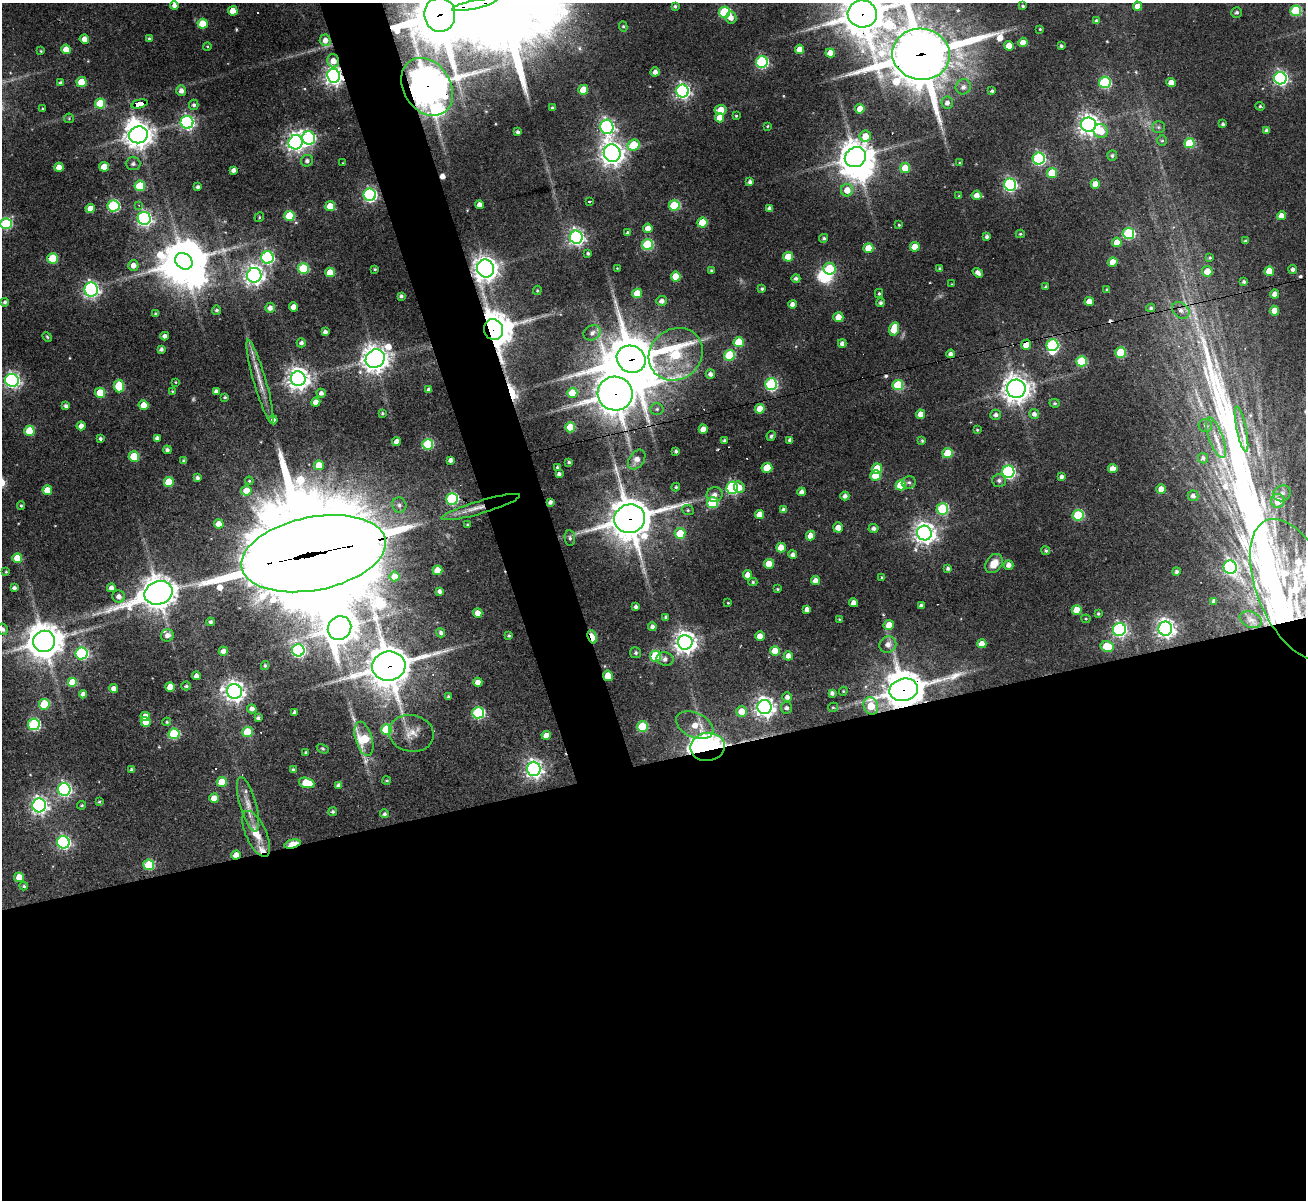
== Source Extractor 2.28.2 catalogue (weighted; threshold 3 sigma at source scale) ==
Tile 15 of 4 x 4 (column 3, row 4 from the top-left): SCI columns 2609-3912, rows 264-1461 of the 5216 x 5200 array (HDU 1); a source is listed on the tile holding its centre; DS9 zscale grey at full resolution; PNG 1308 x 1202 px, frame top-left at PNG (2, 3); each listed source drawn as its Kron ellipse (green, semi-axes under 4 px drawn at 4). Shown black and unused: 40% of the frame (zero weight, under 3 of 4 exposures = <1% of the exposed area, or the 3 px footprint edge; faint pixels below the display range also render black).
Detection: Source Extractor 2.28.2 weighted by HDU 2 'WHT'; one run over the whole footprint, this tile lists its part. Background 0.0707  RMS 0.0062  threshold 0.0277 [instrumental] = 3 sigma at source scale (4.5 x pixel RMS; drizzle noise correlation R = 1.50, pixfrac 1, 0.05/0.05 arcsec/px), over >= 5 px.
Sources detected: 444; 1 too faint to see at this stretch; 14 inside a brighter object's white glare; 9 cosmic-ray / hot-pixel residue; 4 long thin detections or spike segments (spike, bleed or trail) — neither listed nor drawn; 4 inside a brighter listed object's ellipse — not listed separately; the other 412 listed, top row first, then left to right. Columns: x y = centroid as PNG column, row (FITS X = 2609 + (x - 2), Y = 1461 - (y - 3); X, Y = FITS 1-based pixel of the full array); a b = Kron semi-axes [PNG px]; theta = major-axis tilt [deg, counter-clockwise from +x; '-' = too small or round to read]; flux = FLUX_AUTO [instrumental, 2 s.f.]
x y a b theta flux
174 5 4 4 - 2.9
474 5 23 3 12 1100
675 6 4 3 - 1
1023 6 3 3 - 0.92
1137 6 4 4 - 6
233 11 5 4 - 9.5
1296 11 5 5 - 46
725 12 5 5 - 59
1236 12 5 5 - 1.5
862 14 14 13 - 2000
440 15 17 15 -83 3400
731 18 6 5 - 3.9
1097 21 4 4 - 2
202 24 5 5 - 17
623 26 5 4 - 0.86
1040 29 3 2 - 0.56
149 38 4 3 - 0.84
84 39 4 4 - 6
325 40 6 5 - 4.4
1023 42 4 4 - 7.4
207 46 4 3 - 0.55
1009 46 5 4 - 9.4
1061 46 3 3 - 1.3
66 49 5 4 - 7.1
800 49 4 4 - 7.3
41 51 3 3 - 0.59
830 53 4 4 - 7.4
921 54 29 25 -8 4200
333 61 7 5 -74 5.7
762 62 6 6 - 96
655 72 4 4 - 3.3
334 76 7 6 - 330
1280 78 6 6 - 170
81 82 5 5 - 18
1105 82 5 5 - 67
1171 82 4 4 - 6.3
60 83 4 4 - 1.7
427 87 31 23 -58 2200
963 87 8 7 - 3.2
583 90 5 5 - 15
181 91 5 5 - 3.6
682 91 6 6 - 200
992 91 3 3 - 1.1
947 103 6 6 - 3
100 104 5 5 - 26
139 104 8 4 13 89
194 105 5 5 - 1.7
1260 106 5 4 - 0.87
552 108 3 3 - 0.84
43 109 3 2 - 0.8
860 109 5 4 - 9.3
720 110 6 5 - 9.4
736 116 3 3 - 0.56
69 118 5 5 - 0.72
720 118 4 4 - 7.2
187 122 6 6 - 140
1223 124 3 3 - 1.5
1088 125 8 7 - 440
767 126 3 3 - 0.56
607 127 7 6 - 190
1158 127 6 5 - 1.4
1267 130 4 4 - 2
1101 131 7 7 - 12
518 132 4 3 - 1.6
138 135 9 8 - 670
865 136 5 5 - 10
309 138 7 6 - 110
1162 141 5 5 - 1
296 142 7 7 - 310
1190 143 5 5 - 31
634 145 6 5 - 25
612 153 9 8 - 520
1112 156 5 5 - 1.4
855 157 11 9 30 1000
1039 159 6 6 - 120
307 161 6 5 - 1.9
343 163 2 2 - 0.4
960 163 4 3 - 0.85
133 164 7 6 - 1.8
59 167 4 4 - 6.4
104 167 5 5 - 11
905 168 5 5 - 17
233 170 4 4 - 2.4
1052 173 5 5 - 22
750 182 4 4 - 2.1
1095 184 5 4 - 8.5
1010 185 6 6 - 140
140 186 5 5 - 25
198 187 3 3 - 1.7
847 190 6 6 - 8
370 195 6 6 - 140
977 195 5 4 - 4.9
959 196 4 4 - 0.6
589 202 3 3 - 2.1
139 205 4 3 - 0.51
479 205 4 4 - 4
674 205 5 5 - 44
113 206 6 5 - 80
330 206 5 5 - 10
90 208 4 4 - 5.9
770 209 4 4 - 2.8
289 216 5 5 - 30
1281 216 4 4 - 6.3
259 217 5 4 - 0.76
144 218 6 6 - 190
702 223 5 5 - 25
6 224 5 5 - 64
899 225 3 3 - 0.72
648 228 4 4 - 7
628 233 4 3 - 1.6
1128 233 6 5 - 66
1020 234 4 4 - 0.81
576 237 6 6 - 230
987 237 3 3 - 1.6
824 238 4 4 - 1.2
1245 241 3 3 - 1.2
1117 242 5 4 - 8.1
648 245 5 5 - 59
915 247 5 5 - 12
868 248 5 5 - 13
588 253 3 3 - 1.1
788 257 5 5 - 16
53 258 5 5 - 29
267 258 6 6 - 110
1210 258 3 3 - 0.83
184 261 9 7 -40 1200
1113 262 5 4 - 11
133 265 5 5 - 4.3
486 268 9 8 - 650
617 268 3 3 - 0.4
303 269 5 5 - 40
375 269 3 2 - 0.69
830 269 6 6 - 32
940 269 4 3 - 1.3
1293 269 4 4 - 1.9
711 270 4 3 - 0.87
1207 271 5 5 - 7.9
1269 271 5 4 - 12
330 272 5 5 - 13
978 273 6 4 -35 3.3
254 275 7 7 - 340
676 276 5 5 - 16
796 278 4 4 - 2
1244 282 4 3 - 1.3
952 284 4 2 - 0.4
1046 287 3 3 - 0.89
762 289 4 4 - 1
91 290 7 6 - 210
537 290 5 4 - 0.68
1107 290 4 3 - 0.82
637 293 5 5 - 11
879 294 4 4 - 0.99
1275 294 4 4 - 4.5
401 296 4 4 - 1.6
662 301 5 5 - 3.3
1089 301 5 4 - 9
5 302 4 4 - 1.4
880 303 4 4 - 1.7
792 304 4 4 - 3
294 307 4 4 - 7
270 308 5 5 - 3.6
1151 308 4 4 - 1.2
217 310 5 4 - 1.1
1181 310 10 7 -41 3.9
1274 311 5 5 - 10
156 314 4 4 - 1.2
838 317 5 5 - 7.6
894 329 7 5 75 20
493 330 10 9 - 1500
325 332 4 4 - 2.3
592 333 9 7 31 3.2
165 336 4 4 - 2.9
47 337 5 4 - 0.84
739 342 5 5 - 27
301 343 4 4 - 1.8
842 343 4 4 - 2.4
1026 345 5 5 - 10
1052 345 6 6 - 86
161 349 4 3 - 1.5
1121 352 5 5 - 33
676 354 28 25 37 73
950 354 4 4 - 2.8
730 355 5 5 - 42
375 359 10 9 - 720
631 359 15 13 -29 2800
1082 361 5 5 - 36
710 374 5 4 - 2.6
298 379 7 7 - 530
12 380 7 6 - 190
260 381 43 6 -74 9.7
176 382 3 2 - 0.47
771 384 6 6 - 95
898 385 5 5 - 43
119 386 6 5 - 29
1016 389 9 9 - 680
429 390 4 4 - 2.4
172 391 4 3 - 0.54
216 391 4 4 - 2.2
100 393 5 5 - 19
321 393 4 4 - 2.6
572 393 5 5 - 16
615 394 17 17 - 1900
225 397 4 3 - 0.94
316 402 4 4 - 5.5
1055 403 5 4 - 1.1
144 405 5 5 - 11
66 406 4 4 - 2.1
657 409 7 5 2 1.4
760 409 5 5 - 11
382 413 3 3 - 0.8
920 414 4 4 - 5.9
1034 414 5 5 - 2.6
996 415 5 5 - 2.3
273 420 4 4 - 2.6
81 426 4 4 - 4.8
1205 426 7 6 - 1.7
570 427 5 5 - 27
703 429 4 4 - 6.3
1241 429 23 5 -78 5.1
977 430 4 3 - 0.64
29 431 5 5 - 24
771 436 5 4 - 1.1
157 438 4 4 - 2.6
1216 438 21 7 -69 7.1
100 439 4 3 - 1.4
790 440 4 4 - 1.9
725 441 3 3 - 1.5
922 441 4 3 - 0.95
396 442 4 4 - 4.7
428 444 5 5 - 47
167 450 4 4 - 1.8
676 451 3 3 - 1.1
948 453 5 5 - 24
134 456 5 5 - 25
1203 458 5 5 - 1.6
637 459 11 7 55 4.5
450 460 4 4 - 2.3
184 461 4 3 - 1.5
569 462 3 3 - 0.97
319 465 5 5 - 9.1
557 467 3 3 - 0.8
767 468 5 5 - 17
877 469 5 5 - 22
1113 469 5 4 - 8.1
1008 472 6 6 - 130
559 474 4 4 - 1.8
876 475 5 5 - 19
1062 477 4 3 - 2.6
197 478 4 3 - 1.6
999 480 7 6 - 2.1
249 481 4 4 - 0.66
169 482 5 5 - 20
909 482 7 6 - 1.7
901 485 5 5 - 29
676 487 4 3 - 0.79
739 487 6 5 - 4.9
732 488 6 6 - 100
1161 489 4 4 - 5.5
47 490 5 4 - 10
246 491 5 5 - 10
802 492 4 4 - 3.3
1282 493 9 7 26 3.8
715 495 8 7 - 3.1
845 496 4 4 - 2.5
1193 496 5 5 - 2.4
452 499 6 6 - 83
1278 501 7 7 - 10
550 502 4 4 - 2.1
713 503 5 5 - 52
399 505 7 7 - 2.6
21 506 4 3 - 0.81
481 507 41 6 16 9.7
942 509 6 5 - 62
688 510 6 5 - 1
784 510 4 4 - 2.8
760 515 4 4 - 7.5
1078 515 5 5 - 47
630 519 15 14 - 2000
219 524 5 4 - 7.8
467 525 3 3 - 0.74
838 527 5 5 - 4.7
874 528 5 4 - 2.2
680 533 5 5 - 17
924 533 7 7 - 470
810 536 5 4 - 9.2
570 538 8 5 -81 1.6
781 548 5 5 - 11
1046 551 4 4 - 1.1
314 554 73 36 11 24000
793 555 4 4 - 2.9
17 558 5 5 - 14
994 563 10 7 53 8.4
769 564 5 5 - 11
1009 565 5 4 - 3.8
1230 567 7 6 - 170
948 568 4 4 - 1.7
437 570 5 5 - 13
6 572 4 3 - 0.78
1176 572 4 4 - 1.5
748 575 5 4 - 5.7
395 576 5 5 - 9.6
882 578 4 3 - 0.73
815 581 4 4 - 5.6
753 582 4 4 - 0.91
14 588 4 4 - 2
111 588 4 4 - 3.1
777 589 3 3 - 0.77
1295 590 75 37 -67 110
440 591 4 4 - 2.3
158 593 14 11 21 980
119 597 6 6 - 3.4
1214 601 4 4 - 2.3
728 603 3 2 - 0.51
853 603 4 4 - 4.1
921 606 4 3 - 2
636 607 3 3 - 1.6
807 609 4 4 - 3
1077 610 5 5 - 11
478 613 4 4 - 6.8
1098 614 4 3 - 1
666 617 4 3 - 1.2
839 619 3 3 - 0.42
1086 619 4 4 - 0.68
1251 620 11 8 -22 3.2
210 622 4 4 - 1.7
889 625 5 5 - 7.4
652 627 4 4 - 2.1
340 628 12 11 - 950
3 629 6 5 - 1.7
1165 629 7 7 - 340
1119 630 6 6 - 160
441 633 5 4 - 1.8
167 635 6 6 - 3.2
509 635 4 4 - 0.95
760 636 4 4 - 5.9
592 637 7 3 -71 28
44 641 11 10 - 1400
685 642 7 7 - 510
888 644 9 8 - 4
982 644 5 4 - 6.4
1107 646 7 5 -11 26
298 650 6 6 - 120
223 651 4 4 - 4
775 651 5 5 - 13
82 653 6 6 - 90
636 653 5 5 - 1.4
655 656 5 5 - 48
788 656 4 4 - 4.9
665 659 8 6 -12 2.6
265 666 4 4 - 0.92
389 666 17 14 8 2000
196 676 4 4 - 3.4
608 676 5 5 - 13
73 682 5 5 - 22
478 682 4 4 - 5
186 686 5 4 - 1.1
170 687 5 4 - 9.2
114 688 4 4 - 4.2
904 690 14 11 14 1800
234 691 7 7 - 410
843 691 4 4 - 0.65
832 693 4 4 - 1.9
83 694 4 4 - 3.4
448 697 3 3 - 1.3
787 697 5 4 - 2.8
44 704 5 5 - 33
871 706 9 7 -66 17
765 707 7 7 - 380
833 707 5 4 - 0.87
786 708 6 5 - 2
252 709 5 4 - 3
741 711 5 5 - 9.7
294 712 4 3 - 1.6
478 713 6 5 - 78
145 716 5 4 - 7.4
258 718 4 3 - 1.4
146 722 5 4 - 11
167 722 4 3 - 0.81
34 724 6 6 - 80
695 725 20 12 -25 12
642 727 5 5 - 35
386 730 5 5 - 43
247 732 5 5 - 26
411 733 22 18 -12 11
174 734 5 5 - 43
546 735 4 4 - 5.2
364 739 18 8 -74 38
708 747 17 14 9 170
323 749 6 3 -30 0.81
306 752 3 3 - 0.83
534 769 7 6 - 310
132 770 4 3 - 1.9
293 770 4 4 - 1.6
387 780 4 4 - 0.9
222 782 5 5 - 18
307 783 8 5 -17 21
338 785 4 4 - 2.1
64 789 6 6 - 140
214 798 4 4 - 6.8
99 802 4 3 - 0.71
248 804 28 8 -74 7.8
39 805 7 7 - 250
82 805 4 3 - 0.85
333 811 4 4 - 1.2
384 814 4 4 - 1.5
256 834 25 10 -65 14
63 842 6 6 - 120
292 844 8 4 15 28
236 855 4 4 - 5.8
149 865 5 5 - 38
19 877 5 4 - 10
24 886 4 3 - 0.87
Overlapping masked pixels (flux is a lower limit): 25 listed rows (the first 20) at x y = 474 5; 862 14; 440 15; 921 54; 333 61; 334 76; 427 87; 139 104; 486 268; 493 330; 1026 345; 631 359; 615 394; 550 502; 481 507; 630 519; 314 554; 592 637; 389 666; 608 676
Isophote crosses this tile's border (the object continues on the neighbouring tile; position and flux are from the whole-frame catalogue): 6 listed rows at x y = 474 5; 862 14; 440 15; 921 54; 6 224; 3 629